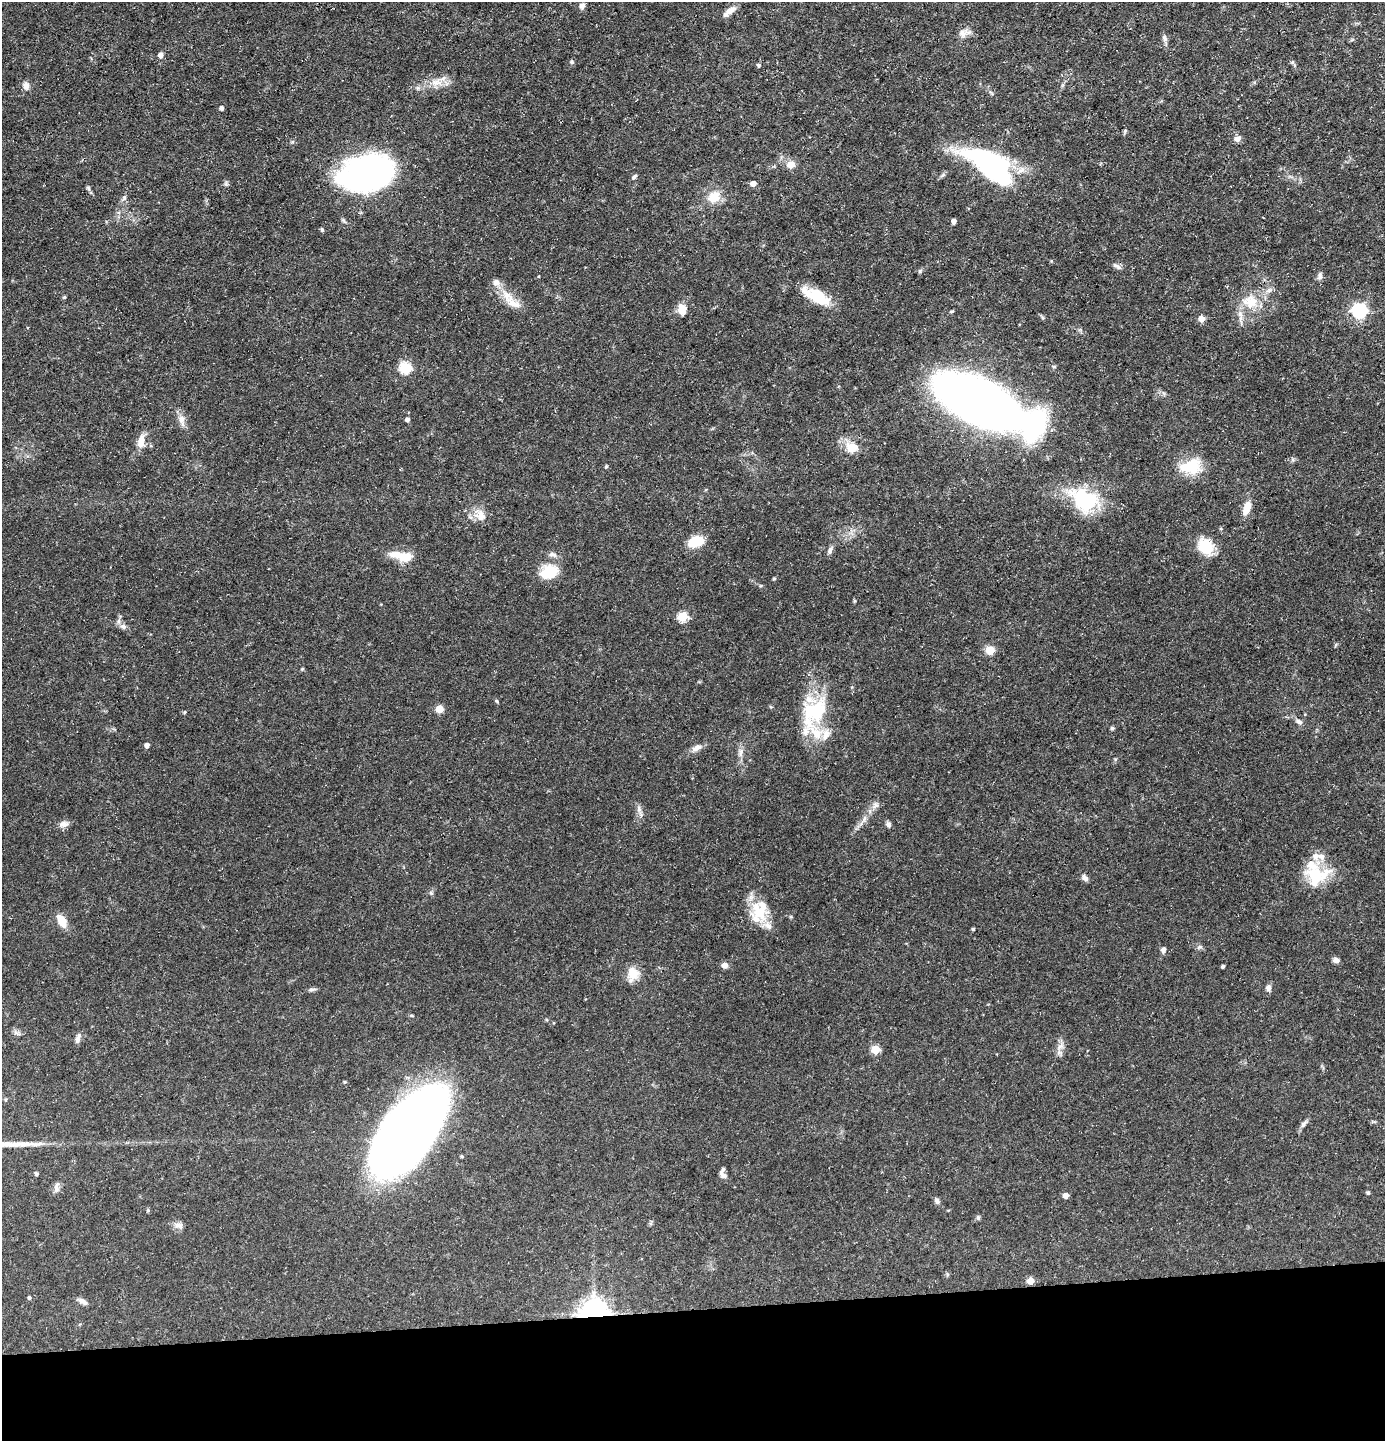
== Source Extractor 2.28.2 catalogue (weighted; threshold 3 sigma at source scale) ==
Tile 8 of 3 x 3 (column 2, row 3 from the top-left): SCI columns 1456-2838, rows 1-1439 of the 4292 x 4317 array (HDU 1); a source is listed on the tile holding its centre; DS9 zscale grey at full resolution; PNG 1387 x 1443 px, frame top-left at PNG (2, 2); no overlay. Shown black and unused: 9% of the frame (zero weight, under 3 of 5 exposures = <1% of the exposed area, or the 3 px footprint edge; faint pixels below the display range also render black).
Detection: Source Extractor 2.28.2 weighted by HDU 2 'WHT'; one run over the whole footprint, this tile lists its part. Background 0.0975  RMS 0.0046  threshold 0.0207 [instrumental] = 3 sigma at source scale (4.5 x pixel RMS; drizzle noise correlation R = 1.50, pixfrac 1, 0.05/0.05 arcsec/px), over >= 5 px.
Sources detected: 119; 2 inside a brighter object's white glare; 1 long thin detection or spike segment (spike, bleed or trail) — not listed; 6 inside a brighter listed object's ellipse — not listed separately; the other 110 listed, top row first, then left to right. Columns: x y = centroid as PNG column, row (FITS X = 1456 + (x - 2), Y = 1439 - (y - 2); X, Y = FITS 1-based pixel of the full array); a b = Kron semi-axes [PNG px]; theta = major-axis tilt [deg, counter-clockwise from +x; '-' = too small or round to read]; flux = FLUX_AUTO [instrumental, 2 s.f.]
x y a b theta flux
582 6 6 6 - 2
730 10 19 7 30 3
964 33 17 10 9 3.5
1164 38 9 6 -72 1.6
161 55 5 5 - 2.5
572 62 5 5 - 0.71
758 65 5 5 - 0.78
436 82 14 10 12 5
26 86 11 8 -75 2.5
222 108 4 4 - 1.4
1125 131 7 4 58 0.64
1237 139 9 7 12 2
791 164 8 7 - 4.5
991 167 59 24 -36 79
368 173 48 32 14 140
634 177 8 5 45 0.94
226 183 6 5 - 0.85
753 183 5 4 - 3.3
88 188 9 4 -55 0.91
714 197 16 13 35 8
124 198 8 6 73 1.3
954 221 5 4 - 2.1
322 229 6 4 -87 0.66
1117 266 13 5 -27 1.4
1320 276 11 6 85 1.3
816 296 36 13 -28 16
64 297 5 4 - 0.62
512 302 32 13 -40 8.9
1250 302 24 18 -14 12
682 309 14 11 89 4.5
1359 310 6 6 - 92
1201 319 6 6 - 3.4
405 368 6 6 - 35
979 401 58 25 -26 710
181 419 10 8 67 2.4
407 419 4 4 - 1.5
141 441 15 8 80 5.3
852 448 5 5 - 22
606 466 5 3 - 0.6
1191 466 28 19 8 14
1085 501 34 25 -31 31
1247 508 15 8 72 5.9
480 515 19 11 -64 4.9
1221 529 5 3 - 0.41
695 541 14 9 18 14
1205 546 15 11 -59 17
830 551 10 6 73 1.5
552 554 12 6 -18 1.8
402 556 30 11 -11 9.7
549 572 22 16 20 11
774 578 4 4 - 0.52
854 601 6 4 71 0.49
683 616 5 5 - 25
123 626 8 7 - 1.8
1336 645 6 4 86 0.54
990 650 5 5 - 16
302 669 5 3 - 0.44
497 701 5 3 - 0.56
439 709 5 5 - 11
813 711 32 26 39 29
184 712 4 4 - 0.62
1299 722 10 6 -27 1.6
1112 728 5 5 - 0.74
826 734 16 10 77 4.6
147 745 4 4 - 1.9
696 748 14 7 31 2.8
741 752 13 6 81 2.2
875 805 10 8 65 2.1
639 809 10 6 -77 1.8
864 818 9 4 81 1.3
63 824 13 8 5 2.4
889 824 8 5 -64 1.3
1316 874 30 27 -41 19
1085 878 10 6 -32 1.5
431 893 6 4 -44 0.72
758 911 31 19 -60 15
62 921 15 9 -59 6.1
973 929 3 3 - 0.62
1199 947 7 4 44 0.84
1163 950 8 6 82 1.4
1336 960 7 6 - 1.8
724 965 7 6 - 2.6
1223 966 3 3 - 0.93
633 974 18 13 87 7
1268 988 8 7 - 1.7
312 989 11 5 6 1.1
412 1016 6 3 -20 0.48
546 1020 5 4 - 0.56
16 1033 11 4 -42 1.2
78 1038 14 5 71 1.8
1060 1046 11 5 35 2
875 1049 5 5 - 17
345 1082 4 3 - 0.52
5 1099 5 3 - 0.47
1303 1124 9 6 46 1.4
408 1131 79 35 53 560
462 1156 4 3 - 0.65
37 1174 4 4 - 0.82
723 1175 12 7 -50 2
56 1188 14 6 87 1.9
1368 1193 4 4 - 0.89
1066 1195 5 4 - 3.6
937 1201 8 6 -56 1.3
148 1210 6 3 72 0.49
978 1218 6 5 - 0.8
178 1225 13 8 -12 2.2
1030 1281 5 5 - 7
29 1298 5 4 - 0.83
83 1301 13 6 -30 1.9
594 1313 8 7 - 600
Overlapping masked pixels (flux is a lower limit): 1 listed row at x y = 594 1313